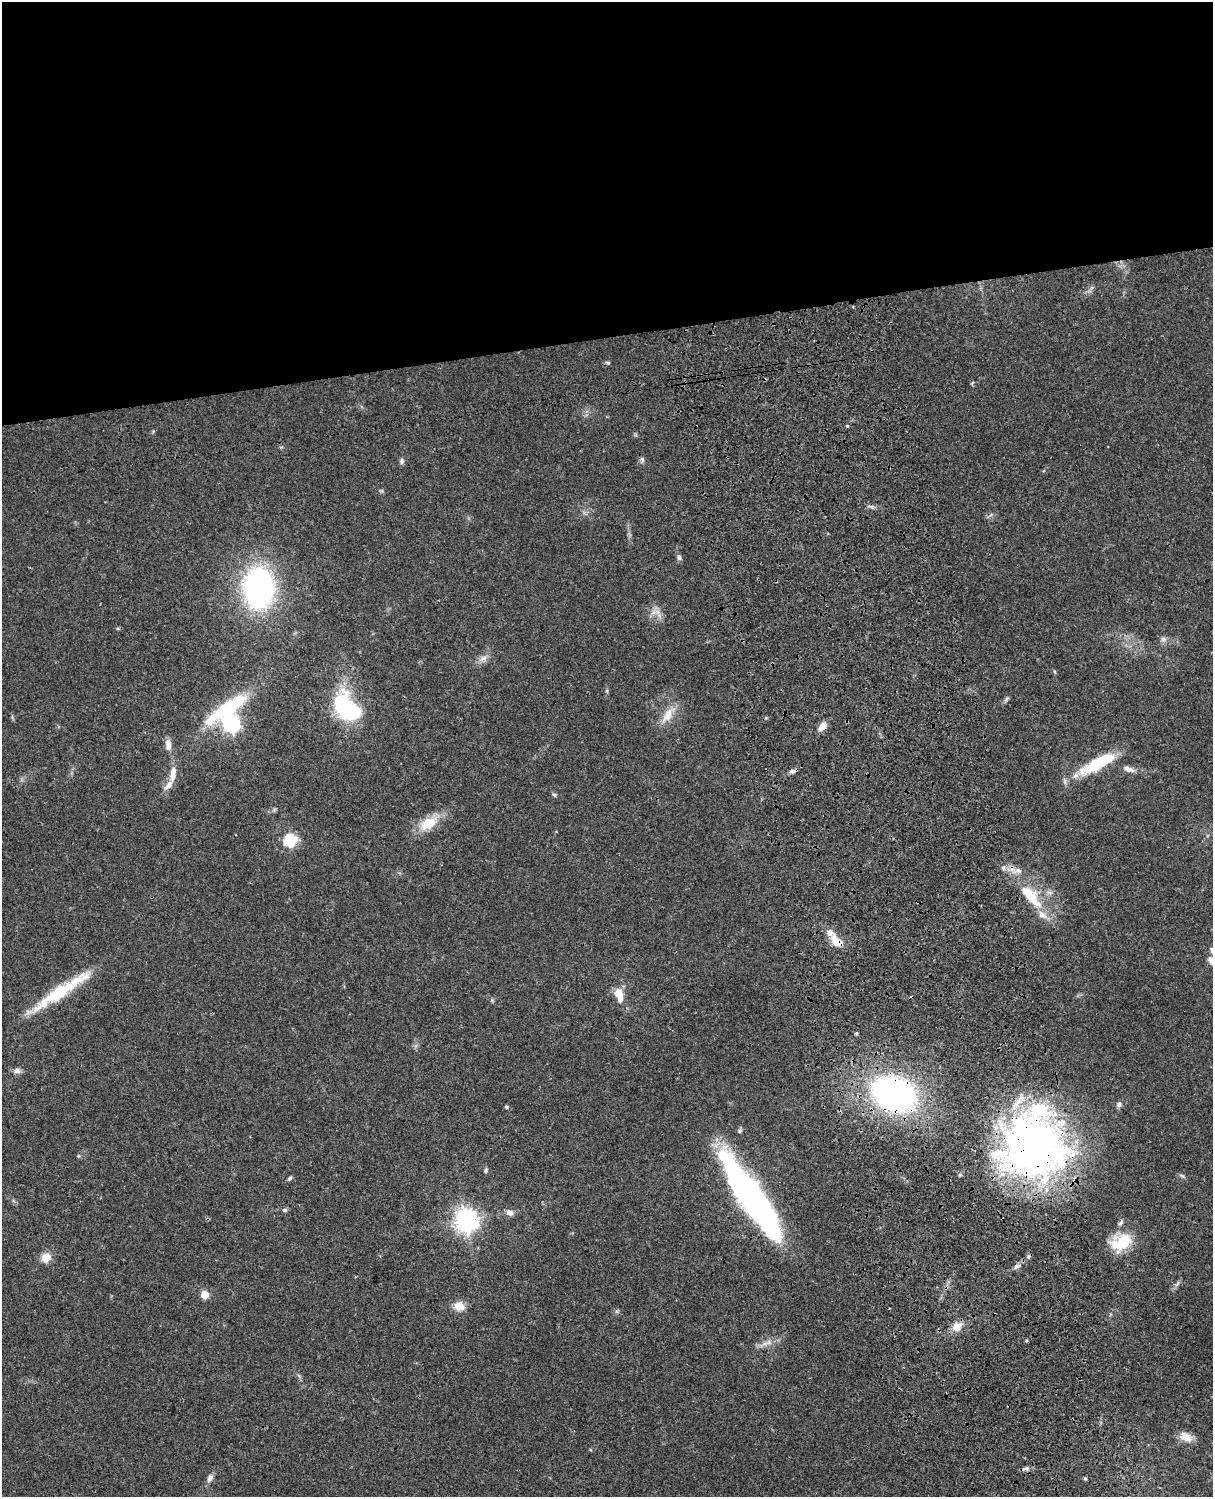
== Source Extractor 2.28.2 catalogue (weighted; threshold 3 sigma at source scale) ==
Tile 2 of 4 x 3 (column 2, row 1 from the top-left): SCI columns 1333-2543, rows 3267-4761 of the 5084 x 4925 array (HDU 1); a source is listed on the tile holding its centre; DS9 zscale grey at full resolution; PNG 1215 x 1499 px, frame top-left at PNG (2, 2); no overlay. Shown black and unused: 23% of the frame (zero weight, under 3 of 4 exposures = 6% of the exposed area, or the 3 px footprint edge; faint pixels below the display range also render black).
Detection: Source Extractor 2.28.2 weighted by HDU 2 'WHT'; one run over the whole footprint, this tile lists its part. Background 0.0756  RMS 0.0058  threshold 0.0261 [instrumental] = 3 sigma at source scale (4.5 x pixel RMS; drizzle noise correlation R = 1.50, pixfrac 1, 0.05/0.05 arcsec/px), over >= 5 px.
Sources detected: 65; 3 inside a brighter object's white glare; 1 cosmic-ray / hot-pixel residue — not listed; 6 inside a brighter listed object's ellipse — not listed separately; the other 55 listed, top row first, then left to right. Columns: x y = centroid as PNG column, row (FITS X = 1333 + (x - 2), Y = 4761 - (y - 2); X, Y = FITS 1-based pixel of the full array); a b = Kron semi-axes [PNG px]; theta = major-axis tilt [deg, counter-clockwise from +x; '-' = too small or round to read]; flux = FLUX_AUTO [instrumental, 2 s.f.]
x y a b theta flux
608 363 5 4 - 0.79
847 426 5 3 - 0.6
642 459 8 5 -74 1.3
402 461 8 6 90 1.5
679 557 7 6 - 1.7
258 588 30 23 -84 140
657 611 8 5 -1 2.2
1163 639 7 7 - 1.9
483 658 12 7 22 3.3
1006 699 8 5 52 1.2
351 712 14 11 12 45
667 715 23 11 62 8.5
232 724 7 7 - 190
822 726 11 7 50 4.7
168 745 15 7 -85 4.1
1097 764 50 12 28 27
1128 769 14 6 -19 3.2
793 771 9 5 8 1.5
173 773 22 8 82 6.4
554 795 6 4 -23 1
428 823 28 14 30 14
290 840 6 6 - 61
1030 896 43 16 -49 26
837 941 19 10 -40 8.9
1212 950 11 6 -63 2.2
1211 960 10 8 -73 3.9
58 993 71 14 34 33
620 995 16 11 -62 8.1
17 1071 10 7 0 2.4
894 1094 35 25 -21 190
1119 1104 7 6 - 1.6
506 1107 5 4 - 0.84
740 1131 6 5 - 1.2
1035 1146 71 65 -12 300
78 1156 5 3 - 0.64
485 1171 6 6 - 1.1
960 1175 5 4 - 0.85
1182 1176 7 5 -44 1
289 1178 7 4 45 1
751 1197 92 19 -56 200
284 1210 6 5 - 1.1
510 1213 9 7 -28 3
467 1220 8 8 - 460
1121 1223 8 5 54 1.5
1121 1242 27 18 28 20
46 1258 10 10 - 6.7
1017 1266 10 6 31 2.1
205 1295 5 5 - 16
459 1306 12 10 -6 6.8
957 1327 14 10 37 6
764 1343 12 4 9 2.7
1186 1437 18 10 -28 5.5
1026 1468 12 4 15 1.7
210 1478 12 7 61 2.5
1085 1479 6 4 -2 0.75
Overlapping masked pixels (flux is a lower limit): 5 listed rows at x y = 822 726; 1030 896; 837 941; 894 1094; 1035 1146
Isophote crosses this tile's border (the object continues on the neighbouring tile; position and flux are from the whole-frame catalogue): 2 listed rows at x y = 1212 950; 1211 960